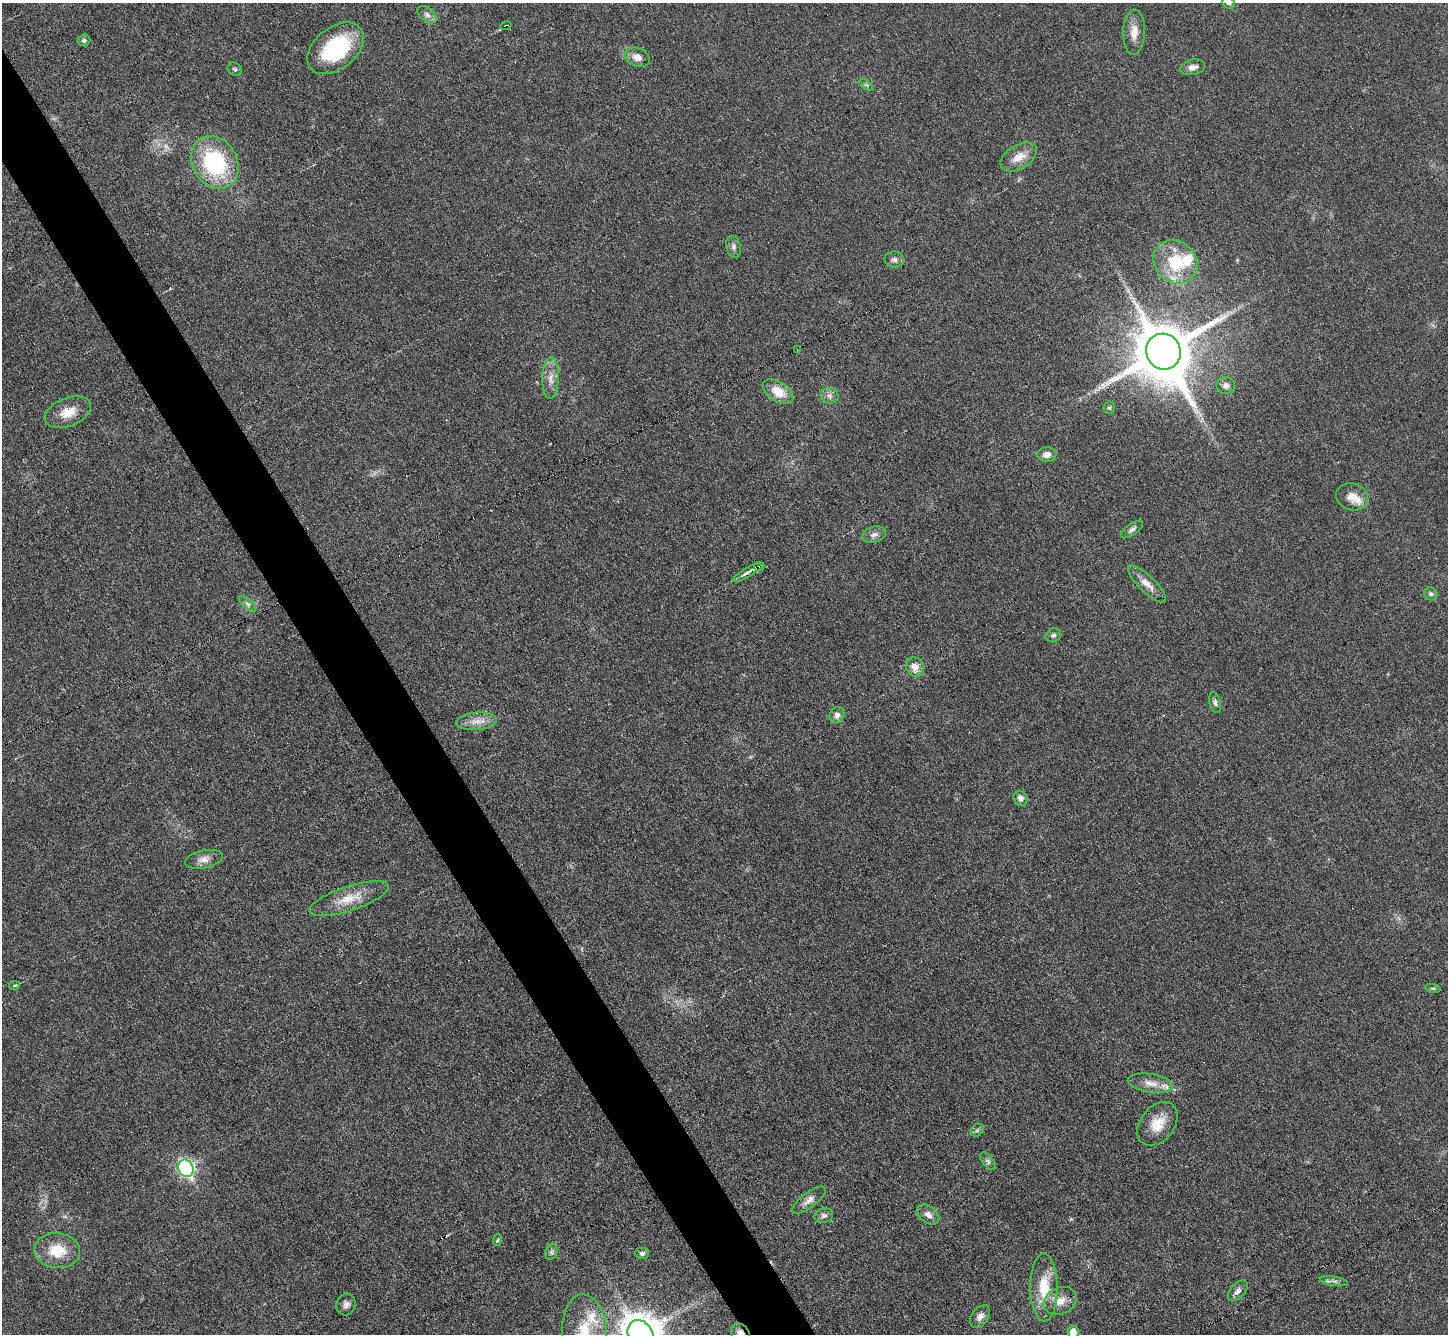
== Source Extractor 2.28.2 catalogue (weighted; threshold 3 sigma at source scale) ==
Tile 11 of 4 x 4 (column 3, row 3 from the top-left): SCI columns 2893-4338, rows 1625-2956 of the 5783 x 5774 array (HDU 1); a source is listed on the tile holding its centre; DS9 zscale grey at full resolution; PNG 1450 x 1336 px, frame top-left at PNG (2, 3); each listed source drawn as its Kron ellipse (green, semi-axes under 4 px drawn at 4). Shown black and unused: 4% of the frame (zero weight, under 3 of 6 exposures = <1% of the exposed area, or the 3 px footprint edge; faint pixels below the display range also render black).
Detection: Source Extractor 2.28.2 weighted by HDU 2 'WHT'; one run over the whole footprint, this tile lists its part. Background 0.0318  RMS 0.0038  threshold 0.0155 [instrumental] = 3 sigma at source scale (4.09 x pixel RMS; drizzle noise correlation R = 1.36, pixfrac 0.8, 0.05/0.05 arcsec/px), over >= 5 px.
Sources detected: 68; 1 cosmic-ray / hot-pixel residue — neither listed nor drawn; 3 inside a brighter listed object's ellipse — not listed separately; the other 64 listed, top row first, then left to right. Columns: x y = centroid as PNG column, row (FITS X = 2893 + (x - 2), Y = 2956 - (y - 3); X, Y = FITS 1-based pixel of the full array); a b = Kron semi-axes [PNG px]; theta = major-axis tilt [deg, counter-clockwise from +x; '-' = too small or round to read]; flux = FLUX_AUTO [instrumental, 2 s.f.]
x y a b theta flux
1229 3 6 5 - 0.7
427 15 11 7 -38 1.6
506 26 5 3 - 11
1134 32 22 11 88 4.3
84 40 6 5 - 0.85
335 48 32 21 38 28
637 57 13 9 -21 2.9
1193 67 12 7 13 2.2
235 69 7 6 - 0.75
866 85 8 4 -36 0.75
1019 157 20 11 31 4.8
215 162 27 22 -59 35
733 247 11 7 -74 1.4
894 260 10 8 -1 1.3
1175 262 23 20 -42 17
798 349 3 3 - 1
1163 352 18 17 - 2700
551 378 21 8 89 3.7
1226 386 9 8 - 1.6
778 392 17 10 -33 5.9
830 396 9 8 - 1.5
1109 408 6 5 - 0.71
68 412 24 14 21 6.1
1047 455 9 7 -1 2.3
1352 497 16 13 -18 4.9
1132 529 13 5 36 1.2
874 535 12 7 17 1.9
759 566 5 3 - 3.9
748 572 18 4 29 1.9
1147 584 25 8 -44 3.7
1431 594 7 6 - 0.77
248 604 10 4 -40 1.1
1053 635 8 6 28 0.95
915 667 10 8 -54 3
1215 703 10 5 -76 1
837 715 8 7 - 1.6
476 721 20 8 4 3.8
1020 798 8 6 -56 1.7
204 859 19 9 11 2.8
349 898 41 12 18 8.3
14 985 5 3 - 0.4
1433 988 8 4 -9 0.54
1150 1083 22 9 -8 4.1
1157 1124 24 17 52 7.6
977 1130 7 5 44 0.77
988 1161 10 5 -52 1
186 1168 9 7 -66 76
809 1200 20 7 37 2.7
824 1215 9 7 13 1.3
928 1215 12 8 -39 2.1
497 1240 6 3 69 0.42
57 1251 23 17 -6 10
551 1252 8 5 74 0.88
642 1253 7 6 - 0.89
1334 1281 14 4 -10 1.1
1044 1287 34 13 -90 12
1238 1291 12 7 46 1.6
1060 1301 17 13 26 4.6
346 1304 11 9 75 1.7
980 1316 12 8 54 2.2
1073 1332 6 5 - 4.4
584 1333 38 22 -86 16
641 1334 15 12 -60 970
741 1334 12 8 -57 3.5
Overlapping masked pixels (flux is a lower limit): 4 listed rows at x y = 506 26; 798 349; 759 566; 741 1334
Isophote crosses this tile's border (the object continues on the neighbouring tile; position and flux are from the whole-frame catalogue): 5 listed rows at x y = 1229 3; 1073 1332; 584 1333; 641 1334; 741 1334